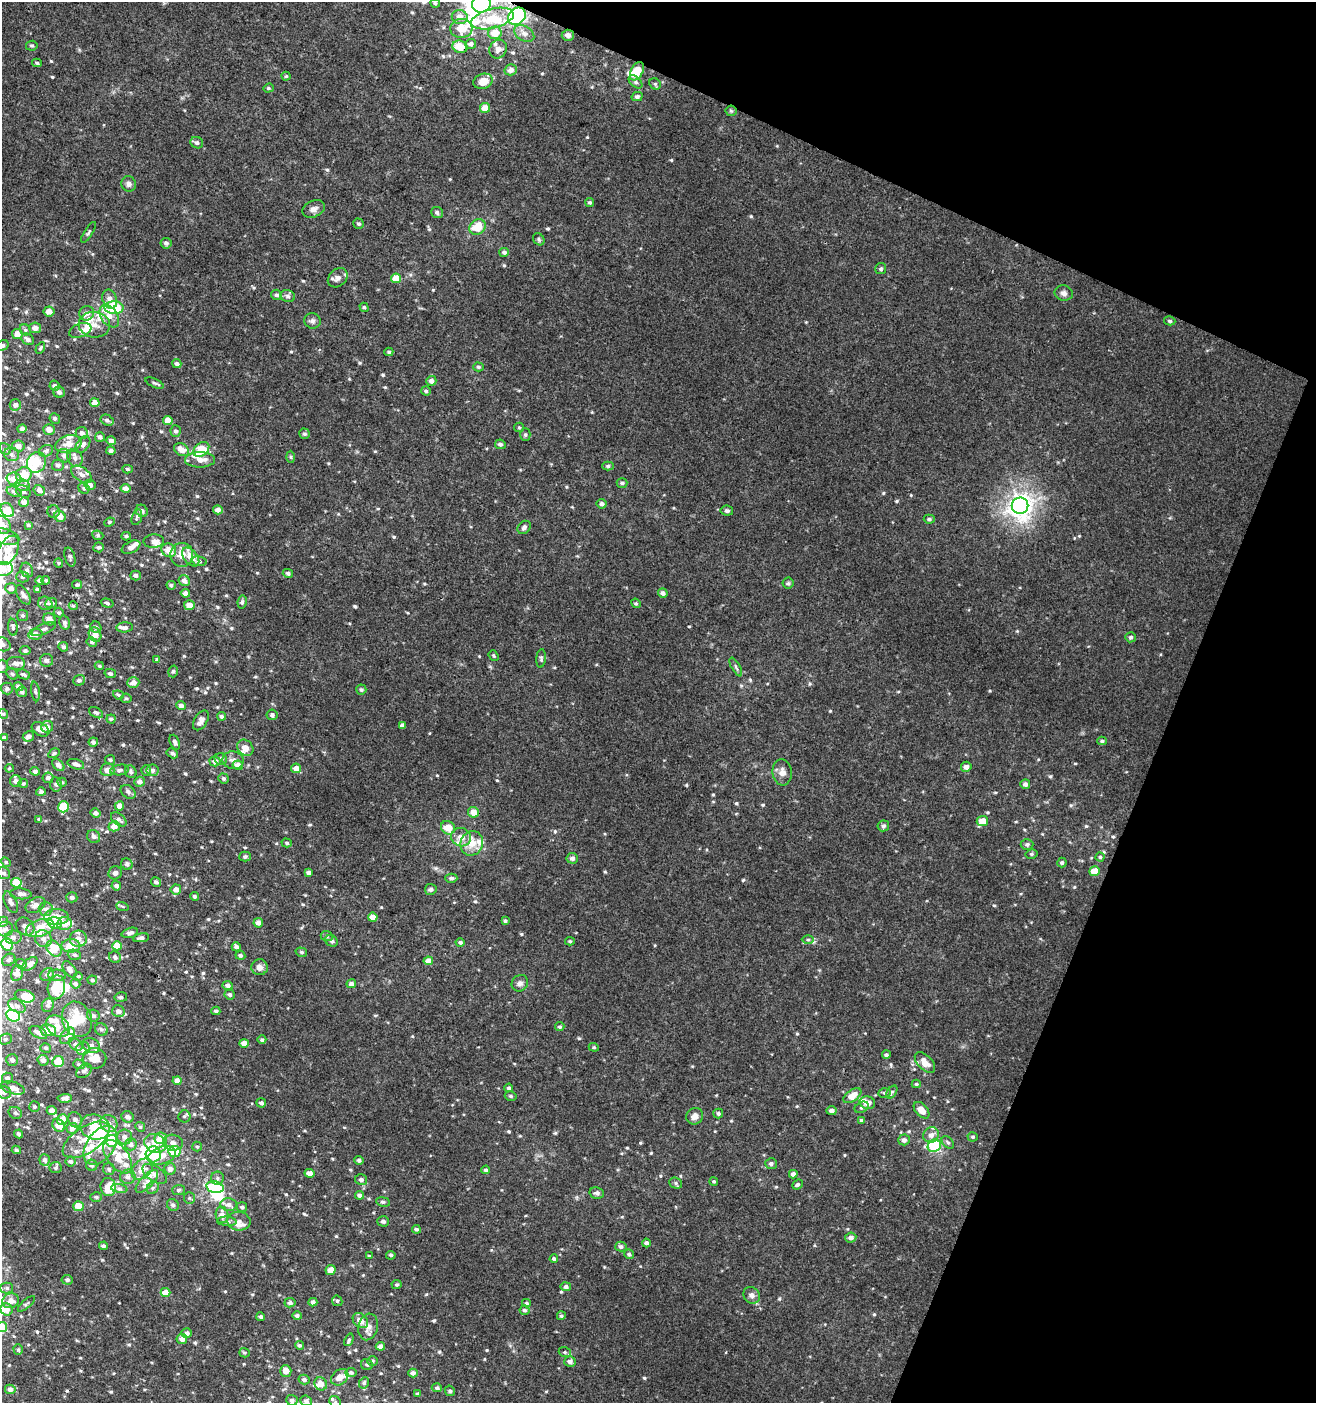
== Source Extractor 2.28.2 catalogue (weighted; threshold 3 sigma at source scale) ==
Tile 8 of 4 x 4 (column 4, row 2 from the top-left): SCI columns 4218-5531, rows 2804-4204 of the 5740 x 5616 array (HDU 1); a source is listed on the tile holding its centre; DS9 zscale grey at full resolution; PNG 1318 x 1405 px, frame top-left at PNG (2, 2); each listed source drawn as its Kron ellipse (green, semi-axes under 4 px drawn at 4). Shown black and unused: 20% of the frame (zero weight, under 3 of 4 exposures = <1% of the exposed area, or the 3 px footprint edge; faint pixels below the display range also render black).
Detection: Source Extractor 2.28.2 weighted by HDU 2 'WHT'; one run over the whole footprint, this tile lists its part. Background 0.00216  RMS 0.003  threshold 0.0137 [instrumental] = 3 sigma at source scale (4.5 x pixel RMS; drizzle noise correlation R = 1.50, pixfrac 1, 0.0396/0.0396 arcsec/px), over >= 5 px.
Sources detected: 698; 14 inside a brighter object's white glare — neither listed nor drawn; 53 inside a brighter listed object's ellipse — not listed separately; of the other 631, all 500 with FLUX_AUTO >= 0.398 (the completeness limit of this list) listed and drawn (131 fainter detections not listed), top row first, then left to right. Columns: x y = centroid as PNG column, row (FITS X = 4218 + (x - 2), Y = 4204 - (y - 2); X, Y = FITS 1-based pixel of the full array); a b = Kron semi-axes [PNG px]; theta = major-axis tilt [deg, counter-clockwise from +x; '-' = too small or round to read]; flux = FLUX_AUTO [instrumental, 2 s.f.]
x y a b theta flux
435 3 5 4 - 0.44
481 4 9 8 - 43
517 16 9 8 - 57
460 17 8 7 - 2.2
492 19 22 9 14 8.1
461 28 11 9 4 4.9
495 33 7 6 - 4.1
524 33 11 7 -32 1.6
568 35 6 5 - 1.6
471 44 5 5 - 1.1
32 46 6 5 - 0.47
460 47 8 6 -18 4.8
498 49 10 8 60 1.8
37 63 5 4 - 0.44
511 70 6 5 - 1.5
637 71 10 6 62 6.7
286 76 4 4 - 0.44
483 81 10 7 18 4.2
635 82 8 5 -45 0.73
655 84 6 5 - 0.51
268 88 5 4 - 0.41
637 97 5 4 - 0.74
485 108 5 5 - 3.5
731 111 5 5 - 0.44
197 143 6 5 - 0.84
129 184 8 7 - 1.1
590 202 4 4 - 0.56
314 209 12 8 24 1.5
437 213 6 5 - 0.72
359 224 5 5 - 0.54
477 227 8 7 - 6
88 232 12 3 58 0.58
539 239 6 5 - 0.56
166 243 5 5 - 0.83
504 252 5 4 - 0.74
881 269 5 5 - 0.55
338 278 11 8 43 1.5
396 278 5 4 - 4.7
1064 293 9 7 -12 1.2
277 295 5 5 - 0.67
288 296 7 5 -18 0.83
110 299 10 7 -69 1.5
364 307 5 4 - 0.5
114 308 9 6 -1 16
49 311 5 5 - 1.5
87 313 7 7 - 1.2
109 316 12 8 -56 2.7
312 321 8 7 - 0.97
1170 321 6 4 -15 0.49
94 325 16 13 -5 3.8
35 328 6 5 - 1.7
25 330 6 5 - 0.49
80 330 11 6 20 1
17 334 5 5 - 1.9
28 339 7 5 -36 1.1
2 346 6 5 - 0.68
40 348 6 3 59 0.42
389 352 4 4 - 0.41
177 364 4 4 - 0.86
478 367 5 4 - 0.54
431 381 5 5 - 1.2
154 383 10 3 -24 0.53
55 386 5 5 - 0.75
426 391 5 4 - 0.54
59 392 6 5 - 0.89
95 403 5 4 - 2.5
15 405 6 5 - 1.2
55 418 5 5 - 0.64
107 420 7 5 -28 0.8
168 420 5 4 - 4.2
519 427 5 4 - 0.4
22 429 4 4 - 1.2
49 429 5 5 - 2.2
176 431 5 5 - 0.7
82 433 6 5 - 1.2
305 434 5 5 - 0.58
525 435 6 5 - 0.54
100 437 5 4 - 0.81
111 440 5 4 - 1
69 444 13 8 13 3.2
83 444 9 6 55 1.2
500 444 5 4 - 0.71
18 446 6 5 - 2
5 449 6 5 - 0.54
182 450 8 6 -32 2.4
201 450 9 6 40 7.5
46 451 7 5 28 0.73
111 451 4 4 - 0.91
12 454 7 6 - 0.93
64 456 7 6 - 1.5
290 457 6 4 -88 0.42
75 458 9 7 -63 1.4
200 460 15 7 1 2.5
36 462 11 9 61 7.5
58 465 6 5 - 0.92
608 466 6 4 0 0.62
127 469 5 4 - 0.51
82 474 12 6 -33 1.4
24 475 8 7 - 5
14 479 7 6 - 2.9
622 483 5 4 - 0.56
23 485 7 5 -21 1.1
90 485 5 5 - 1.4
84 488 6 5 - 0.63
125 488 5 4 - 1.3
39 490 6 5 - 1.4
14 492 8 4 -21 0.68
23 492 8 6 -32 0.82
24 502 5 4 - 1.7
602 504 5 4 - 0.93
1020 506 8 8 - 200
7 510 7 6 - 4.6
218 510 5 4 - 1.6
54 511 6 6 - 0.64
142 511 6 5 - 0.84
727 511 6 5 - 0.62
60 516 6 5 - 2.4
137 517 8 5 71 0.56
929 519 5 4 - 0.61
109 522 5 4 - 0.46
2 525 10 7 -45 2
28 525 3 3 - 0.44
524 527 7 5 46 0.83
98 535 6 4 -23 0.49
126 536 5 4 - 0.42
6 537 14 7 -16 3
154 541 10 6 4 1.4
98 547 5 5 - 0.61
131 547 10 5 26 1.5
8 550 16 9 63 3.2
169 550 7 6 - 3.7
182 555 12 11 - 3.1
70 557 10 5 -74 0.85
191 557 11 6 -51 3.3
199 561 7 5 -9 0.66
59 563 5 4 - 0.41
3 569 10 7 10 3.4
27 570 7 6 - 0.83
288 573 5 4 - 0.64
135 575 5 5 - 0.77
22 577 6 5 - 0.61
40 580 4 4 - 0.85
46 580 4 3 - 0.4
184 581 6 5 - 1.3
788 583 5 5 - 0.53
77 585 5 4 - 0.58
171 585 5 4 - 0.53
11 588 6 5 - 1.4
37 589 4 3 - 0.51
185 593 4 4 - 1.3
663 593 5 4 - 0.94
23 595 11 5 -59 1.1
242 602 6 4 81 0.61
45 603 7 6 - 0.9
51 603 6 5 - 1
107 603 6 4 -16 0.59
636 603 5 4 - 0.43
189 605 5 5 - 2.5
73 606 4 4 - 0.4
59 613 5 4 - 0.56
22 615 5 5 - 0.5
49 619 6 5 - 1.7
65 623 7 5 -75 0.77
13 627 8 4 -84 0.72
96 627 6 5 - 0.64
125 627 8 5 5 0.88
44 629 13 5 24 1
35 634 7 5 12 2
95 635 7 6 - 2.4
1130 637 5 5 - 0.71
92 642 5 4 - 0.6
2 644 8 6 -21 1.2
63 647 5 4 - 0.55
25 651 5 4 - 0.53
494 656 6 4 -53 0.46
541 658 9 4 85 0.6
157 659 4 4 - 0.48
47 660 6 6 - 0.64
16 663 9 6 0 1.2
2 666 7 6 - 0.73
99 666 4 3 - 0.4
736 667 10 3 -60 0.57
173 671 6 4 73 0.5
110 673 6 4 -12 0.58
12 674 6 5 - 0.47
23 674 6 4 -25 0.66
79 680 6 5 - 0.81
133 683 6 5 - 1.8
18 687 5 4 - 0.84
7 688 6 6 - 0.78
361 690 5 5 - 0.55
35 691 10 3 -81 0.57
22 692 5 5 - 0.67
118 695 5 4 - 0.42
126 698 5 5 - 0.44
181 705 5 4 - 1.3
96 713 8 4 -30 0.54
3 714 5 4 - 0.41
272 715 5 5 - 0.82
222 716 4 4 - 0.67
111 719 4 4 - 0.47
201 720 11 6 59 1.9
402 725 4 4 - 1
47 727 6 5 - 1.5
41 729 9 6 -31 2.4
28 736 6 5 - 1.2
4 738 4 3 - 0.57
1102 741 5 4 - 0.51
93 742 4 4 - 0.75
175 742 8 4 -68 0.92
245 748 9 7 -47 2.3
54 753 6 4 30 0.53
172 753 6 4 -31 0.65
221 759 6 6 - 0.94
110 760 5 5 - 0.52
233 760 10 9 - 1.6
215 761 5 5 - 1.4
76 764 8 5 -17 1.3
58 765 7 4 -46 1
238 765 5 4 - 2.3
966 767 5 5 - 1.4
9 768 4 4 - 0.41
296 768 5 4 - 2.4
107 770 7 6 - 2
120 770 9 5 8 0.91
146 770 5 4 - 0.51
153 770 6 6 - 0.73
35 771 4 4 - 0.82
131 772 6 5 - 0.59
782 772 13 10 -84 2
48 778 5 5 - 1.3
223 778 5 4 - 0.6
16 781 6 6 - 1.4
62 782 4 4 - 0.43
140 782 5 5 - 1.3
23 783 5 4 - 0.42
56 784 7 5 -84 0.73
1025 784 5 4 - 0.94
41 792 5 4 - 0.77
128 792 8 6 -38 0.86
119 806 5 4 - 1.7
63 807 5 5 - 10
473 812 5 5 - 2.7
96 813 5 4 - 1
39 819 4 4 - 0.4
119 819 9 5 -40 1.1
982 821 6 5 - 3.9
114 826 6 5 - 1.9
883 826 6 5 - 0.79
448 828 7 6 - 4.7
94 836 7 6 - 0.96
461 837 10 9 - 3
287 843 5 4 - 0.45
472 843 12 11 - 4.3
1027 844 6 5 - 0.81
1031 854 6 4 13 0.53
245 856 5 5 - 0.73
1100 857 4 4 - 0.45
572 858 6 5 - 1
6 862 5 4 - 0.42
1062 862 5 4 - 0.67
127 864 6 5 - 0.7
1095 871 5 5 - 5.2
4 873 7 5 -32 0.89
115 873 7 6 - 0.98
309 873 4 4 - 0.86
451 878 6 4 -1 0.82
156 882 5 4 - 0.76
16 883 5 5 - 8.3
116 886 5 4 - 0.9
176 889 5 5 - 1.7
431 889 6 5 - 0.72
21 894 11 5 -5 1.4
194 896 4 4 - 0.54
72 897 5 5 - 1
11 902 11 6 -65 1.2
35 905 10 7 30 1.8
122 906 6 3 -19 0.43
46 909 7 6 - 1.1
56 917 12 8 0 3.8
373 917 5 4 - 2.5
505 921 4 3 - 0.48
3 922 5 4 - 0.4
55 923 7 5 -19 4.2
64 923 7 6 - 2.9
258 923 5 4 - 1.6
25 927 10 8 -39 1.7
40 928 14 8 18 5.6
5 929 8 7 - 1.3
130 933 8 4 18 1.1
327 936 6 5 - 0.5
13 937 8 6 5 1.2
141 938 8 4 9 0.94
43 939 9 8 - 1.5
78 939 8 8 - 1.9
808 940 6 4 0 0.55
331 941 7 5 -31 0.84
570 941 5 4 - 0.42
460 942 4 4 - 0.62
7 944 6 5 - 12
71 946 9 6 1 5.2
117 946 5 4 - 4.6
236 947 5 4 - 0.97
54 949 9 6 -49 5.3
301 952 6 4 -15 0.5
74 955 7 5 -21 0.59
240 955 5 4 - 0.62
115 957 6 5 - 0.83
9 960 7 5 38 0.69
428 961 5 4 - 2.5
21 964 5 4 - 0.56
30 964 8 5 38 1.4
260 967 8 8 - 1.7
70 969 9 5 -54 1.1
17 973 8 5 79 2.5
47 975 7 6 - 0.76
57 975 9 5 -3 0.9
78 976 4 4 - 0.43
92 980 5 4 - 0.69
520 983 8 8 - 1.3
75 984 5 4 - 0.66
351 984 5 4 - 1.3
228 985 5 4 - 1.2
56 987 12 8 79 8.5
230 994 5 5 - 0.66
25 996 10 6 -15 5.9
121 997 6 5 - 0.54
48 1005 7 6 - 0.83
17 1006 9 6 -29 1
118 1011 6 5 - 1.3
216 1011 4 4 - 0.82
13 1016 7 5 -26 18
93 1016 6 6 - 1
77 1019 18 14 -69 7.3
58 1026 13 9 -36 3
560 1027 5 4 - 0.49
101 1029 7 6 - 0.73
48 1030 8 6 -10 6.3
38 1032 9 5 -29 1.4
68 1036 9 6 51 3.8
5 1039 7 5 23 0.59
262 1040 4 4 - 0.64
244 1043 4 4 - 2.7
76 1044 7 5 -37 0.9
91 1046 9 7 -32 1.5
594 1047 5 4 - 0.42
46 1048 5 5 - 0.52
83 1049 7 6 - 1.3
886 1055 4 3 - 0.55
95 1058 12 10 -8 5.7
12 1060 6 6 - 1.1
43 1060 5 5 - 1.3
58 1062 6 5 - 5.6
925 1063 12 7 -46 3.4
79 1064 6 4 -20 0.49
84 1071 8 6 38 1
7 1078 5 5 - 0.85
177 1081 4 4 - 1.7
916 1084 4 4 - 0.43
13 1088 12 6 -15 2
509 1088 4 4 - 0.52
4 1092 7 6 - 1
892 1092 7 4 56 0.47
884 1093 6 5 - 0.53
511 1096 6 4 -16 0.56
852 1096 10 6 35 4.2
65 1098 7 4 2 1
261 1103 5 4 - 0.65
867 1103 8 6 -14 2.5
34 1107 5 5 - 0.49
862 1107 7 5 27 0.65
52 1110 5 4 - 1.7
922 1110 10 6 -48 3.2
831 1111 5 4 - 1.2
15 1113 7 5 -33 0.74
718 1114 5 5 - 0.57
184 1116 6 6 - 0.59
695 1116 9 8 - 1.7
128 1117 6 5 - 1.1
62 1120 5 5 - 3.2
75 1120 8 6 -63 1
861 1120 4 4 - 0.53
109 1123 9 8 - 1.8
59 1125 7 5 -41 3.4
95 1127 15 12 -16 10
140 1127 5 4 - 0.46
72 1128 5 5 - 1.4
19 1134 4 3 - 0.51
931 1135 8 7 - 1.7
125 1137 7 7 - 1.3
973 1137 5 4 - 0.54
161 1138 6 6 - 4.4
86 1140 26 13 33 6.6
904 1140 5 5 - 1.1
112 1141 6 6 - 7.6
948 1142 7 5 -49 0.62
156 1143 11 9 -18 2.7
173 1143 10 8 -10 1.5
131 1144 6 6 - 1.3
100 1145 22 13 55 6.3
934 1146 7 6 - 15
197 1147 5 4 - 0.43
16 1150 4 4 - 0.56
175 1151 6 5 - 5.5
153 1154 8 7 - 12
162 1155 14 8 19 3
118 1157 19 10 -53 5.5
45 1160 6 5 - 0.98
359 1160 5 4 - 0.73
71 1161 5 5 - 0.8
771 1164 6 5 - 0.94
92 1165 6 5 - 0.76
56 1168 6 5 - 0.52
109 1169 6 6 - 0.61
142 1169 12 8 45 3.3
170 1169 6 5 - 1.7
486 1170 4 4 - 0.54
310 1173 5 4 - 1.8
155 1174 14 7 -33 2.4
793 1174 4 4 - 1.1
128 1177 8 7 - 1.3
217 1178 6 6 - 0.76
361 1180 6 5 - 0.87
147 1181 14 6 46 1.9
714 1181 4 4 - 0.42
676 1183 6 5 - 0.63
798 1184 5 4 - 0.65
108 1187 9 7 -83 4.5
215 1187 9 5 -14 24
153 1188 7 5 46 0.7
119 1189 8 4 -9 0.74
178 1190 6 5 - 0.65
597 1193 7 6 - 0.94
359 1195 4 4 - 0.92
96 1197 6 5 - 0.52
189 1198 6 5 - 0.48
383 1202 7 4 -9 0.6
173 1205 6 5 - 0.75
229 1205 8 6 -5 1.4
78 1206 5 5 - 3.4
242 1207 5 5 - 0.71
222 1215 8 6 -80 2.2
227 1221 10 4 -4 0.9
239 1221 11 9 -8 2
383 1221 6 5 - 0.71
416 1229 4 3 - 0.64
851 1238 5 5 - 1.3
646 1243 4 4 - 0.84
103 1246 4 4 - 0.81
621 1246 6 5 - 0.77
629 1254 5 4 - 0.61
391 1255 4 3 - 0.61
369 1256 4 3 - 0.43
554 1259 4 4 - 0.62
330 1270 5 4 - 2.4
67 1280 5 4 - 0.61
397 1285 5 4 - 0.52
566 1287 5 4 - 1
7 1288 6 5 - 0.63
165 1292 5 4 - 3.5
752 1295 9 7 -46 1.3
11 1301 8 7 - 2.1
337 1301 5 5 - 0.46
313 1302 4 4 - 1
290 1303 5 4 - 0.83
526 1303 4 3 - 0.45
26 1304 11 3 41 0.45
6 1309 6 6 - 2.2
524 1310 5 4 - 0.56
297 1316 4 4 - 0.74
561 1316 4 4 - 0.5
261 1317 4 4 - 0.69
360 1321 8 6 -43 2.9
2 1327 5 5 - 5.4
368 1327 13 9 76 2.2
187 1333 5 5 - 1.3
182 1339 5 5 - 1.8
349 1340 6 4 68 0.52
299 1345 4 4 - 0.58
380 1346 4 4 - 1.6
18 1349 5 4 - 0.5
565 1352 6 5 - 0.51
244 1353 5 4 - 0.49
373 1361 5 5 - 0.46
570 1362 5 5 - 1.2
367 1365 6 5 - 0.57
286 1371 6 5 - 2.3
351 1372 5 4 - 0.75
413 1373 4 4 - 1.3
340 1377 9 7 39 2.3
304 1380 5 5 - 0.95
364 1383 6 5 - 0.58
321 1384 7 6 - 2.4
437 1388 5 4 - 0.77
10 1389 5 4 - 1.3
450 1391 5 5 - 0.57
418 1394 4 3 - 0.59
292 1400 6 5 - 1
306 1401 6 5 - 0.7
335 1402 6 5 - 0.63
Overlapping masked pixels (flux is a lower limit): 3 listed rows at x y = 481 4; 517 16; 460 47
Isophote crosses this tile's border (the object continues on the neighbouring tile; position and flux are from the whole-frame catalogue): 10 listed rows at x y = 481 4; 2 346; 2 525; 6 537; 3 569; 2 644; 2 666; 2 1327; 306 1401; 335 1402
Unlisted compact peaks at least as high as the median listed source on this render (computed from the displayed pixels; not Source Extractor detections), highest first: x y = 426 1294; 26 312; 437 775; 479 656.